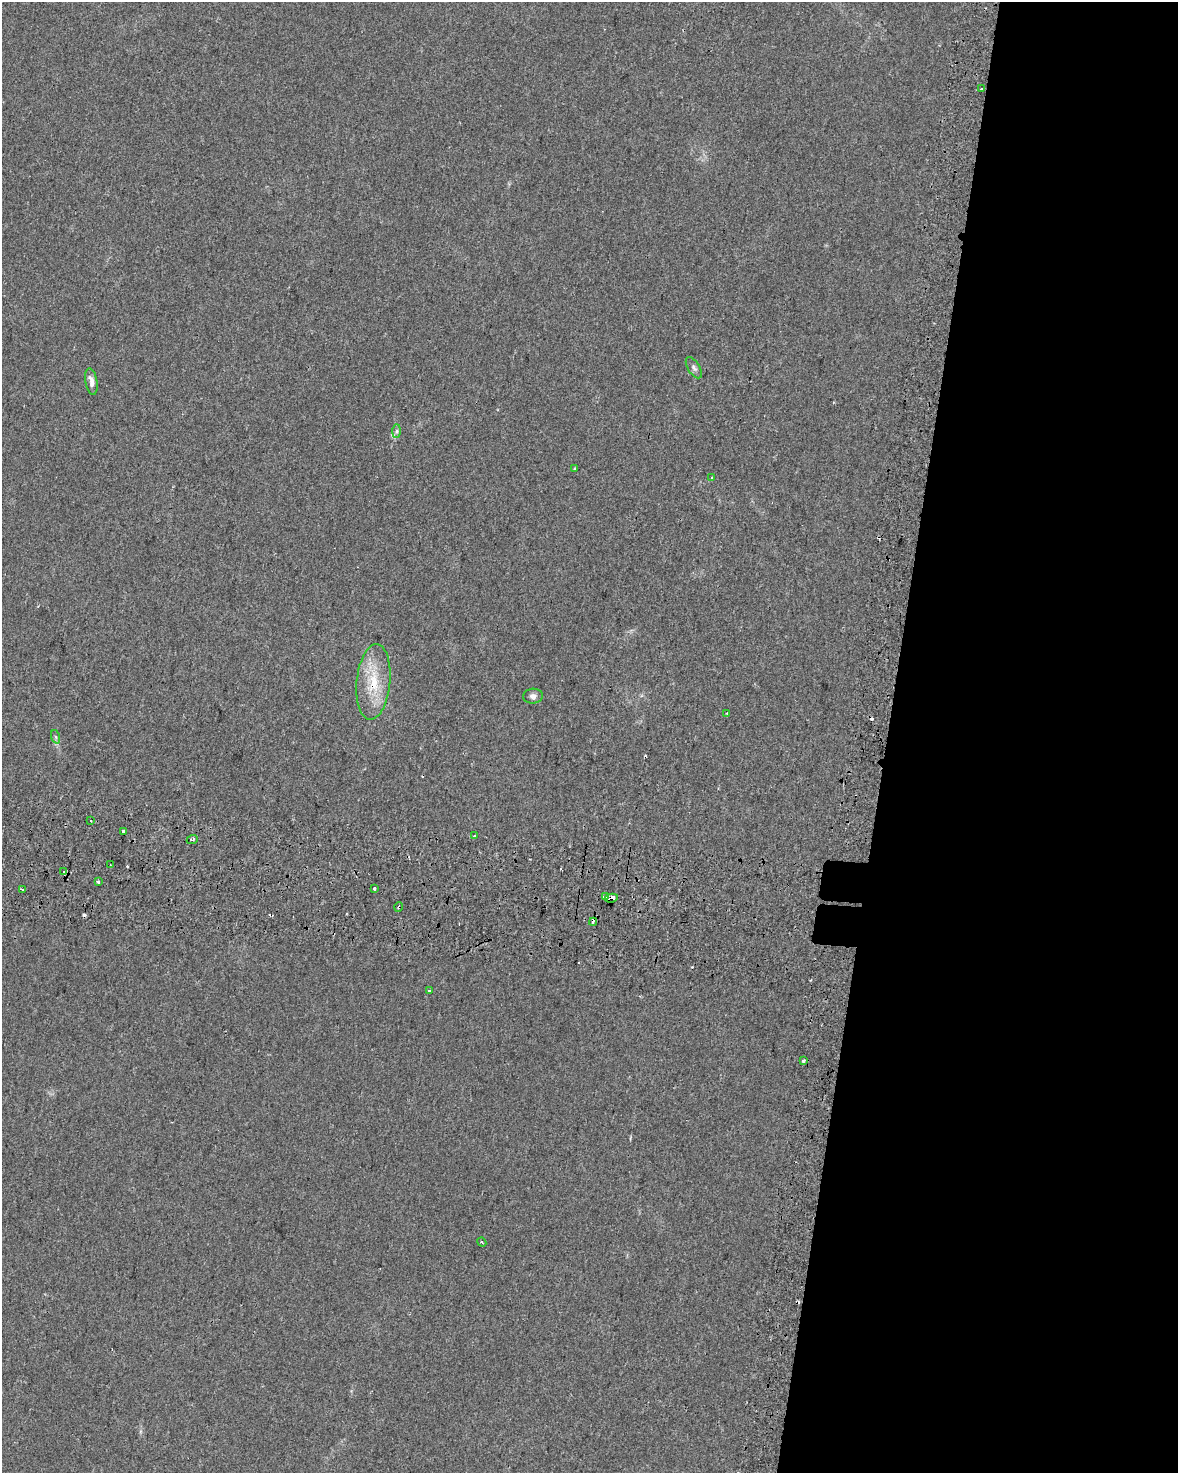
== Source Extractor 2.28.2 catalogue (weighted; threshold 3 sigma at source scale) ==
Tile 8 of 4 x 3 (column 4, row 2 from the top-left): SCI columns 3582-4757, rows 1808-3278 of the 4803 x 5029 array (HDU 1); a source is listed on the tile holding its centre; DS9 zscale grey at full resolution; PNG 1180 x 1475 px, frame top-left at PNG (2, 2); each listed source drawn as its Kron ellipse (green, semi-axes under 4 px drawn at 4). Shown black and unused: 25% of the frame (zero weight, under 2 of 3 exposures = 4% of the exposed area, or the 3 px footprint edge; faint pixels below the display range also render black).
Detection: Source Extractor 2.28.2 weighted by HDU 2 'WHT'; one run over the whole footprint, this tile lists its part. Background 0.0284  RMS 0.0049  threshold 0.0221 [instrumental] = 3 sigma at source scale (4.5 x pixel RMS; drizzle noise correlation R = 1.50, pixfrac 1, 0.0396/0.0396 arcsec/px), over >= 5 px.
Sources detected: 35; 9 cosmic-ray / hot-pixel residue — neither listed nor drawn; the other 26 listed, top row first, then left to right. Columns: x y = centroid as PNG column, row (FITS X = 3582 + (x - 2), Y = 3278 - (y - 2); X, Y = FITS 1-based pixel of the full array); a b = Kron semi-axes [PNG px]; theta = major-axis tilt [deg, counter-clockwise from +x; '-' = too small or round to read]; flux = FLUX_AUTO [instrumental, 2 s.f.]
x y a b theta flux
981 88 3 3 - 1.7
694 368 12 6 -59 1.6
91 382 13 6 -80 2.7
397 431 7 4 89 1.1
574 468 3 3 - 0.68
712 478 3 3 - 0.68
373 682 38 17 84 18
533 696 10 7 6 2
727 713 3 3 - 0.37
56 737 7 4 -70 0.86
91 821 2 2 - 0.61
123 831 3 3 - 2.1
474 836 3 2 - 0.81
192 840 6 4 23 1.2
110 865 3 2 - 0.5
64 872 3 2 - 2
98 881 3 3 - 4.1
374 888 3 3 - 5.2
23 889 3 3 - 5.1
605 897 4 3 - 7.9
611 898 7 3 11 9.1
399 907 5 3 - 0.49
593 922 4 3 - 410
429 991 3 3 - 1.5
803 1061 4 3 - 2.1
482 1242 4 3 - 0.53
Overlapping masked pixels (flux is a lower limit): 4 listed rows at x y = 373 682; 611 898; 399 907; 593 922